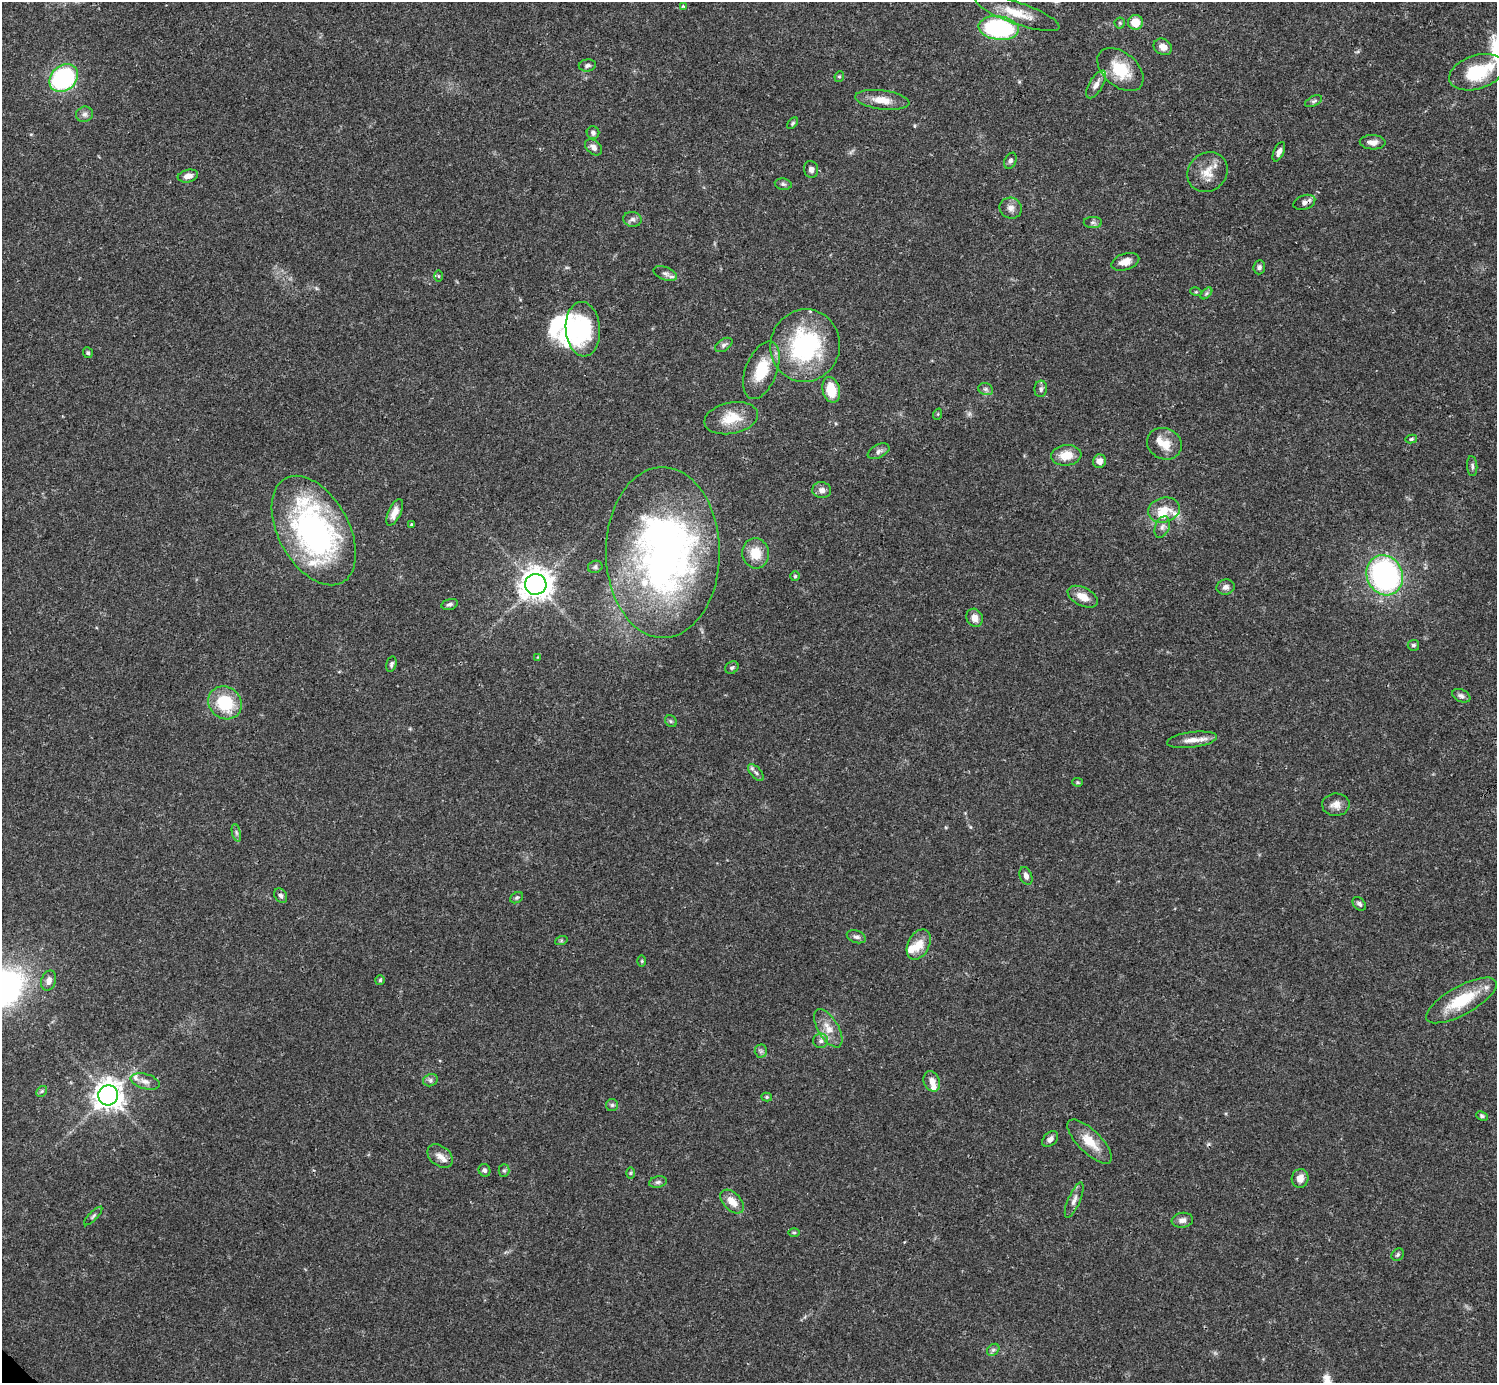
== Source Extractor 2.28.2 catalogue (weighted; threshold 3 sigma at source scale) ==
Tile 10 of 4 x 4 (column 2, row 3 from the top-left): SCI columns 1496-2990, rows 1540-2920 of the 5982 x 5981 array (HDU 1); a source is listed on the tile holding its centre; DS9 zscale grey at full resolution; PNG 1499 x 1385 px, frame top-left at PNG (2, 2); each listed source drawn as its Kron ellipse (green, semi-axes under 4 px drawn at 4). Shown black and unused: <1% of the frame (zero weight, under 3 of 4 exposures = <1% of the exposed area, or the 3 px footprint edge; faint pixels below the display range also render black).
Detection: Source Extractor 2.28.2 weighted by HDU 2 'WHT'; one run over the whole footprint, this tile lists its part. Background 0.0408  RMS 0.0027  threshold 0.012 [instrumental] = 3 sigma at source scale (4.5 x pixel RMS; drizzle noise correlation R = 1.50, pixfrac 1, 0.05/0.05 arcsec/px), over >= 5 px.
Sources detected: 132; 2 too faint to see at this stretch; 5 inside a brighter object's white glare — neither listed nor drawn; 9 inside a brighter listed object's ellipse — not listed separately; the other 116 listed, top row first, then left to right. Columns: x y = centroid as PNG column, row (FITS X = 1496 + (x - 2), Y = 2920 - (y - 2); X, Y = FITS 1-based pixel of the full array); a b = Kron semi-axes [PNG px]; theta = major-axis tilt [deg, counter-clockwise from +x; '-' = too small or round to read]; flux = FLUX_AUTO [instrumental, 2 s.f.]
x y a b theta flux
683 6 4 4 - 0.42
1017 13 44 11 -19 6.8
1135 22 7 7 - 4.3
1120 23 5 5 - 0.37
999 28 20 12 -7 36
1163 47 9 7 -31 1.9
587 65 8 6 9 0.76
1120 69 27 17 -41 9
1477 72 29 16 18 13
839 76 5 4 - 0.38
64 78 16 12 42 35
1096 84 15 7 58 1.8
882 100 27 9 -7 4
1314 101 9 5 26 0.64
84 114 9 7 15 1
793 123 7 4 50 0.41
593 133 6 6 - 0.7
1373 142 13 7 -2 1.9
593 147 9 6 -42 1.1
1279 152 10 5 66 1.4
1010 161 8 5 65 0.71
811 169 8 7 - 1.1
1208 172 21 19 42 4.6
188 176 10 6 11 1.8
783 184 8 5 -10 0.63
1304 202 11 7 20 1.1
1011 208 11 10 - 1.6
632 219 9 7 -9 0.99
1093 222 9 5 0 0.66
1125 262 14 8 18 2.3
1259 267 7 5 86 0.74
665 273 12 6 -21 0.95
438 276 5 3 - 0.24
1196 292 6 3 -17 0.33
1206 293 7 4 45 0.49
583 329 27 17 -85 18
724 345 10 6 32 0.83
805 346 36 34 74 33
88 353 5 5 - 0.45
761 370 30 15 69 9
986 389 7 6 - 0.67
1041 389 8 6 86 0.77
831 390 13 8 -75 6
938 414 5 3 - 0.27
731 418 27 15 11 6.9
1411 439 6 4 11 0.45
1164 444 18 15 -28 4
879 451 12 6 26 1
1066 455 15 10 6 4.2
1099 461 7 6 - 2.1
1472 466 10 5 -86 0.67
822 490 9 8 - 1.3
1164 510 16 12 15 4.2
395 512 14 6 65 2.4
411 524 3 3 - 0.29
1162 527 11 7 67 1.2
314 531 59 35 -61 71
663 552 85 57 -90 130
756 553 15 13 -77 4.9
595 567 7 6 - 0.6
1385 575 20 17 -67 60
795 576 5 5 - 0.4
536 584 11 10 - 330
1226 587 9 7 11 1.2
1083 597 16 9 -26 3.1
450 604 8 5 16 0.74
975 618 9 8 - 2
1413 645 6 5 - 0.56
538 657 4 4 - 0.22
391 664 8 5 76 0.66
732 668 7 5 37 0.59
1461 696 9 6 -24 0.94
225 703 17 15 -40 13
671 721 6 5 - 0.42
1192 740 25 8 7 2.9
756 773 10 5 -47 0.85
1077 782 5 4 - 0.32
1336 805 14 11 2 2.1
236 833 9 3 -77 0.56
1026 876 9 6 -68 1.2
281 896 8 6 -58 0.76
517 898 7 5 34 0.46
1359 904 8 5 -46 0.78
856 937 10 6 -19 0.91
561 941 6 4 19 0.37
919 944 16 10 62 3.8
642 961 6 4 -90 0.3
380 980 5 5 - 0.43
49 981 10 7 74 1.6
1461 1000 39 14 29 12
828 1028 21 10 -59 3.8
821 1041 7 7 - 1
761 1051 6 6 - 0.61
430 1080 7 6 - 0.72
145 1081 15 7 -16 1.7
932 1081 11 7 -67 1.9
42 1091 6 4 46 0.46
108 1095 10 10 - 290
767 1097 5 4 - 0.43
612 1105 6 6 - 0.56
1482 1116 6 4 -24 0.5
1050 1139 9 6 43 1.3
1090 1142 29 11 -44 5.4
440 1156 14 10 -37 2.2
485 1170 6 5 - 0.74
504 1170 6 5 - 0.52
630 1173 6 4 89 0.33
1300 1178 9 8 - 2.3
658 1182 9 5 10 0.67
1074 1200 19 6 67 1.6
732 1202 14 8 -46 3.3
93 1216 12 4 45 0.62
1182 1220 11 7 8 1.3
794 1232 6 4 0 0.34
1398 1255 7 5 46 0.56
993 1350 7 5 44 0.66
Overlapping masked pixels (flux is a lower limit): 1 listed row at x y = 1304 202